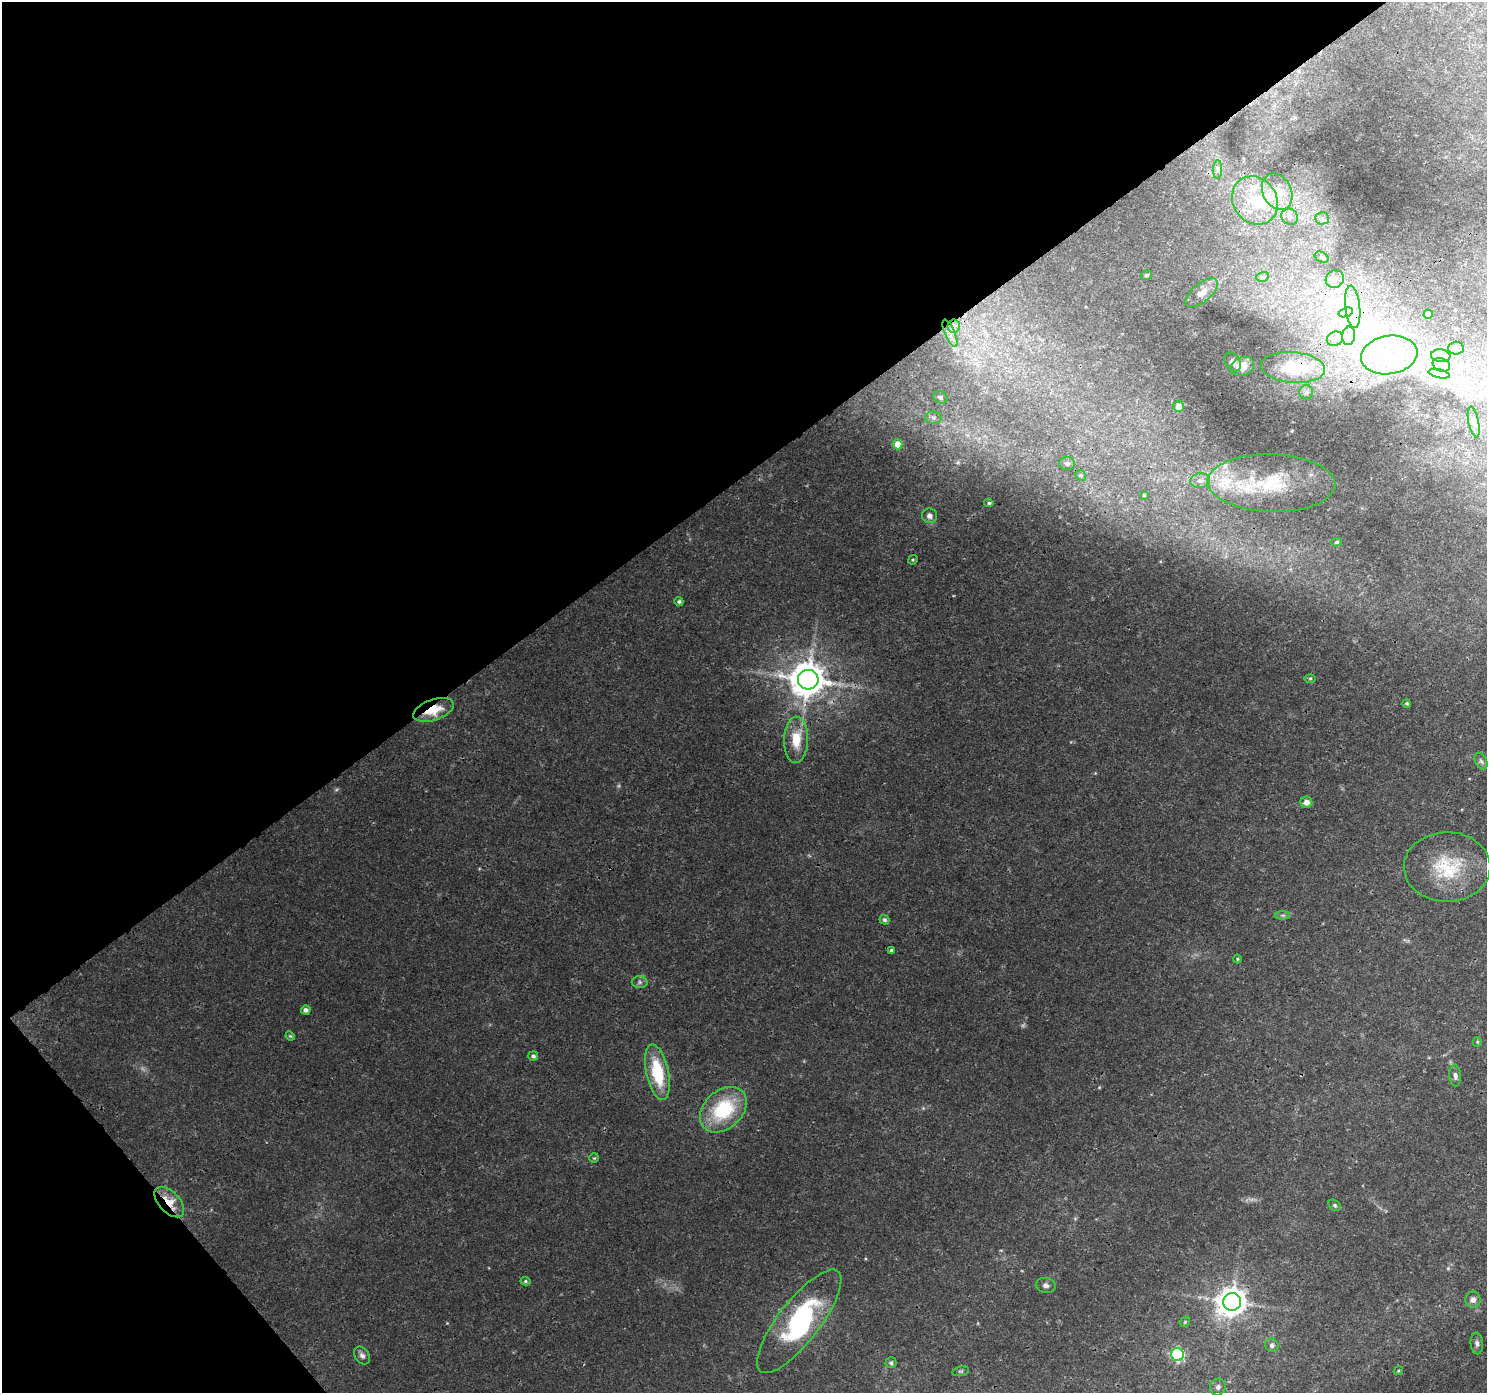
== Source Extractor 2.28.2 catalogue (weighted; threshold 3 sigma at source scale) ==
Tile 5 of 4 x 4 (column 1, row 2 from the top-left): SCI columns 47-1531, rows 2957-4347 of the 6038 x 5976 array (HDU 1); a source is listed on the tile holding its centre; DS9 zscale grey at full resolution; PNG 1489 x 1395 px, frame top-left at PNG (2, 2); each listed source drawn as its Kron ellipse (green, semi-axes under 4 px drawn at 4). Shown black and unused: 37% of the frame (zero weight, under 3 of 4 exposures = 5% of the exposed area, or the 3 px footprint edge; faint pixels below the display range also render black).
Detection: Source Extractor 2.28.2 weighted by HDU 2 'WHT'; one run over the whole footprint, this tile lists its part. Background 0.011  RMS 0.0015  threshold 0.00658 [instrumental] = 3 sigma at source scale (4.5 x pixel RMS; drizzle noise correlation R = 1.50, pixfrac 1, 0.0396/0.0396 arcsec/px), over >= 5 px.
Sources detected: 85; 2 too faint to see at this stretch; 1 inside a brighter object's white glare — neither listed nor drawn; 4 inside a brighter listed object's ellipse — not listed separately; the other 78 listed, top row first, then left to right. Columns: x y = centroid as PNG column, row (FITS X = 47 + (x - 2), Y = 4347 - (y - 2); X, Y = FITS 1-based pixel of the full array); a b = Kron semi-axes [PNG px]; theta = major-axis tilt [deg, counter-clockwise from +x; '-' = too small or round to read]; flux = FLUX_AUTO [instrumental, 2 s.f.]
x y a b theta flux
1218 169 9 4 90 0.39
1277 192 19 14 -63 3.2
1255 200 25 22 -55 6.5
1290 217 9 7 -41 0.68
1322 218 6 6 - 0.44
1322 257 7 5 -26 0.31
1146 275 5 5 - 0.29
1262 277 6 5 - 0.25
1335 279 9 8 - 0.89
1202 293 19 9 40 1.4
1353 307 21 7 -84 2.2
1346 312 7 4 19 0.51
1428 314 4 4 - 0.83
954 326 6 6 - 0.52
950 333 14 5 -67 0.91
1349 336 9 6 82 0.9
1335 339 8 7 - 0.71
1456 348 8 6 3 0.44
1389 355 28 19 9 8.3
1441 356 10 6 -6 0.71
1233 362 10 7 -55 0.66
1441 365 9 6 -21 0.82
1242 366 12 9 22 1.7
1293 368 32 15 -4 6.1
1439 374 10 4 -13 0.57
1306 392 7 7 - 0.39
940 397 7 6 - 0.41
1178 406 5 5 - 0.85
933 418 8 6 -2 0.47
1474 422 15 5 -78 0.58
898 444 5 5 - 1.7
1067 464 8 6 0 0.45
1081 475 6 5 - 0.22
1200 481 10 7 9 0.73
1271 483 64 29 -2 12
1144 495 4 4 - 0.14
989 503 4 3 - 0.24
929 516 7 7 - 0.62
1337 542 5 4 - 0.21
913 560 5 4 - 0.18
679 602 4 4 - 0.27
1310 678 6 4 1 0.17
808 680 10 9 - 380
1407 703 4 4 - 0.22
433 710 21 10 19 3.7
796 740 23 12 88 3.5
1481 761 9 5 -62 0.4
1306 802 6 5 - 0.94
1447 867 43 35 0 9.8
1283 915 7 4 0 0.26
884 920 5 4 - 0.33
891 950 4 3 - 0.21
1237 959 4 4 - 0.16
640 982 8 6 0 0.37
306 1010 5 4 - 0.57
290 1036 5 4 - 0.16
1477 1042 5 4 - 0.17
533 1056 5 4 - 0.41
657 1072 28 11 -78 7.1
1455 1076 10 6 -85 0.47
723 1110 26 19 42 10
594 1158 5 5 - 0.17
169 1202 18 10 -46 3.3
1335 1205 7 5 -40 0.29
525 1281 5 4 - 0.22
1046 1285 10 7 -12 0.58
1473 1300 8 7 - 0.77
1232 1302 9 8 - 210
799 1321 63 20 52 18
1185 1322 6 4 46 0.21
1477 1343 11 6 -86 0.53
1272 1345 7 6 - 0.43
362 1355 10 7 -53 0.57
1177 1355 6 6 - 23
891 1363 5 5 - 0.28
961 1371 8 4 12 0.26
1398 1371 4 3 - 0.15
1218 1387 8 8 - 0.55
Overlapping masked pixels (flux is a lower limit): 7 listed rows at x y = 1353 307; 1349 336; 1293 368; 808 680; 433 710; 169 1202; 1232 1302
Unlisted compact peaks at least as high as the median listed source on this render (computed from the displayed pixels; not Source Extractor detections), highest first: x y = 1448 1268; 1099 1087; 447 1323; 865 1259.